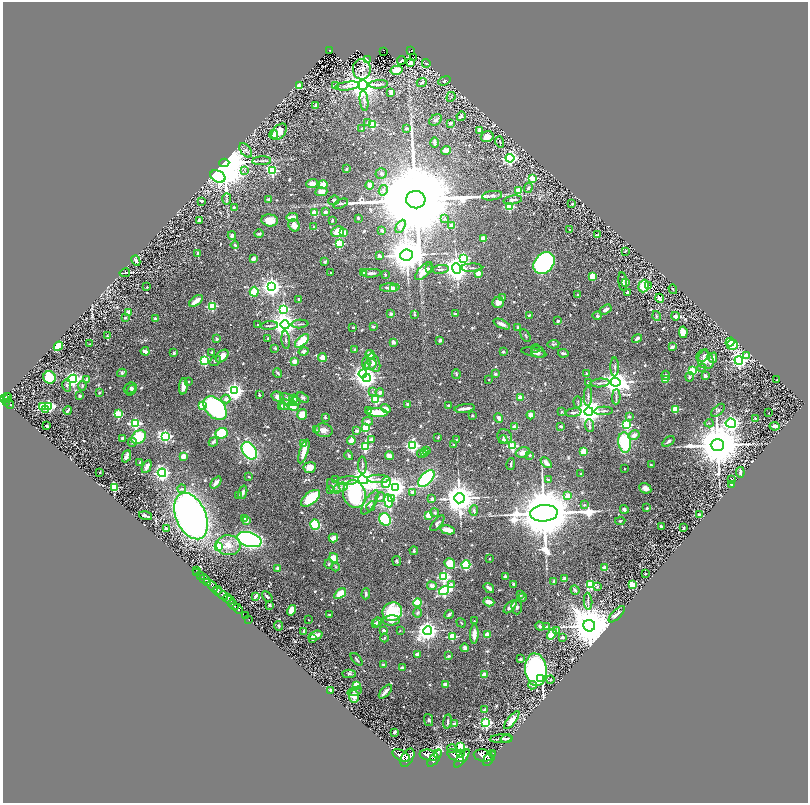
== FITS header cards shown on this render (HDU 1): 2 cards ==
NAXIS1  =                 1611
NAXIS2  =                 1601

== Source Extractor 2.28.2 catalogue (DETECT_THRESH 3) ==
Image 1611 x 1601 px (HDU 1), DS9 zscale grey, zoomed out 1/2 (1 PNG px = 2 x 2 image px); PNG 810 x 805 px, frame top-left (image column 2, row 1601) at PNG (3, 2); each listed source drawn as its Kron ellipse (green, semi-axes under 4 px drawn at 4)
Background 1.09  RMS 0.02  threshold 0.0606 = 3 sigma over >= 5 px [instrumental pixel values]
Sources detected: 811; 40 cannot appear on this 1/2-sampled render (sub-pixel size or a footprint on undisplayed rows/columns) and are neither listed nor drawn; of the other 771, the 500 brightest by FLUX_AUTO listed and drawn (271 fainter detections omitted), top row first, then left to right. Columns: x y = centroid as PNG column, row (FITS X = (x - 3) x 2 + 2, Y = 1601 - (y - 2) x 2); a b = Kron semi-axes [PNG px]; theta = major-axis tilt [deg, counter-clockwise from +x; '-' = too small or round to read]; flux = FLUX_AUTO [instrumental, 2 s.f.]
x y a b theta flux
329 50 3 2 - 7
411 50 2 1 - 17
384 51 3 1 - 5.1
414 57 2 1 - 9
368 60 3 2 - 310
401 60 4 3 - 9
410 63 4 4 - 18
426 63 4 3 - 4.1
362 69 10 9 - 15
397 70 6 4 13 46
444 81 6 3 22 5.5
422 82 5 4 - 9.6
379 84 9 3 5 8.3
336 85 4 3 - 16
363 85 5 5 - 7000
299 86 3 3 - 51
348 86 13 3 7 17
391 92 3 2 - 27
451 97 5 3 - 4.4
364 101 10 3 -84 9.7
316 106 4 3 - 14
461 116 5 4 - 5.9
436 120 7 5 33 8.4
368 122 3 3 - 5.2
450 123 2 2 - 20
372 125 3 3 - 240
362 129 3 2 - 5
406 129 2 2 - 16
479 130 4 3 - 13
279 132 9 6 50 47
274 134 4 3 - 48
487 137 6 5 - 44
500 142 6 2 -73 3.9
434 143 5 2 - 17
246 150 8 5 -52 13
446 150 5 3 - 20
510 158 4 4 - 1100
261 161 9 3 4 9.3
224 163 5 4 - 41000
346 169 2 2 - 18
245 170 4 3 - 4.3
272 171 3 3 - 530
381 173 5 5 - 8.2
218 176 8 5 -27 2100
532 179 3 3 - 160
312 184 5 4 - 32
323 184 4 2 - 110
370 185 4 3 - 27
528 188 5 3 - 8.3
383 190 5 4 - 7.9
518 190 3 2 - 100
321 192 6 4 7 28
492 196 10 4 8 11
227 199 5 3 - 5.3
269 199 4 3 - 6
334 200 5 4 - 9
416 200 9 9 - 170000
513 200 9 3 9 12
202 201 2 2 - 5.7
341 204 8 4 25 7.7
572 204 3 3 - 4.3
510 207 3 3 - 190
234 208 4 3 - 5.5
325 212 3 3 - 12
314 213 3 3 - 140
292 217 6 3 8 37
358 218 2 2 - 7.6
445 219 4 3 - 3.9
199 220 3 3 - 6
270 220 8 6 -8 49
332 220 3 2 - 7
294 225 6 5 - 28
400 226 7 4 61 14
452 226 4 3 - 20
313 227 3 2 - 4.3
570 230 2 2 - 15
382 231 2 2 - 18
337 232 6 5 - 55
343 233 2 2 - 92
259 234 5 3 - 5.2
232 235 4 3 - 15
597 235 4 2 - 8.2
483 238 2 2 - 79
339 244 3 3 - 270
235 245 4 3 - 5.9
625 251 2 2 - 4.1
198 253 4 2 - 10
379 255 4 3 - 14
406 255 6 5 - 13000
463 258 3 3 - 320
253 259 4 3 - 18
136 261 5 3 - 11
325 262 2 2 - 13
544 263 12 9 49 990
472 268 10 2 0 8.1
429 269 3 2 - 7.1
440 269 8 2 6 5.2
456 269 5 4 - 4500
424 271 11 5 47 43
330 272 2 2 - 5.4
125 273 5 2 - 5
364 273 2 2 - 73
371 273 9 3 5 12
478 273 2 2 - 86
385 275 3 2 - 5.2
592 277 4 3 - 49
623 281 9 2 -82 9.6
626 283 2 2 - 34
644 286 6 5 - 75
649 286 2 1 - 5
147 287 2 2 - 6.3
272 287 4 4 - 2400
390 288 10 4 3 17
394 289 4 3 - 23
673 289 5 3 - 3.9
254 292 5 4 - 86
627 292 3 3 - 8.2
578 295 2 2 - 19
502 298 3 3 - 4.9
659 298 4 3 - 6.7
298 300 3 2 - 7.2
196 301 8 3 36 35
498 303 6 5 - 20
212 306 3 3 - 280
283 309 4 3 - 430
606 310 6 4 34 12
128 312 2 2 - 51
391 314 3 3 - 10
455 314 4 3 - 5.1
415 315 4 3 - 4.5
529 315 3 3 - 6
597 316 4 4 - 6.2
656 316 5 4 - 5.3
675 316 4 3 - 16
125 318 2 2 - 11
155 318 2 2 - 24
558 321 2 2 - 7.6
300 324 8 2 3 6.5
502 324 9 4 -24 17
257 325 2 2 - 6.7
285 325 4 4 - 4800
269 326 9 2 4 6.5
353 327 3 2 - 4
373 327 4 3 - 6.5
517 327 3 2 - 4.2
683 332 6 4 -80 39
525 335 7 2 -60 4.3
107 336 4 3 - 4.2
268 338 2 2 - 13
217 339 2 2 - 22
637 339 5 3 - 9.8
286 340 9 2 -85 5.3
440 340 3 2 - 7.6
302 341 9 4 43 98
393 342 3 3 - 15
730 342 4 4 - 130
90 344 2 2 - 4.6
553 344 6 3 4 4.7
732 345 5 5 - 150
58 346 5 4 - 120
672 347 4 2 - 11
275 348 3 3 - 6.6
536 348 4 3 - 4.4
355 350 4 3 - 4.5
145 351 4 3 - 16
303 351 5 3 - 8.9
212 352 3 3 - 4
503 352 4 3 - 4.6
534 352 13 3 -11 11
538 352 7 6 - 14
174 353 2 2 - 21
563 353 5 2 - 6.7
370 354 5 4 - 32
222 356 7 5 45 36
703 356 7 4 62 9.8
747 356 3 3 - 92
322 358 4 4 - 35
713 358 5 3 - 28
205 360 3 3 - 510
705 360 10 7 -56 32
739 360 4 4 - 1500
215 361 6 3 33 6
294 362 2 2 - 69
374 363 9 6 -67 29
366 364 6 4 -87 9
371 364 6 5 - 13
615 367 9 3 -90 7.6
702 368 4 3 - 5.5
693 371 3 3 - 240
122 373 4 4 - 7.6
278 373 5 2 - 5.3
363 374 4 3 - 1300
456 374 5 2 - 5.8
495 374 3 3 - 7.7
587 374 2 2 - 16
666 375 5 4 - 11
705 376 3 2 - 10
49 377 6 6 - 140
689 377 4 3 - 8
367 378 4 4 - 2400
73 379 4 4 - 1200
87 379 4 3 - 8.4
489 380 2 2 - 4.4
666 380 2 2 - 89
777 380 2 2 - 4.3
188 381 3 3 - 4.1
588 382 2 2 - 7.4
615 382 5 4 - 5000
600 383 9 2 6 6.2
67 385 6 4 -77 7.6
82 386 5 3 - 5
183 386 8 4 85 30
130 388 7 5 20 9.6
131 390 6 3 52 5.9
235 391 4 4 - 1800
372 391 3 3 - 4.5
380 392 4 4 - 17
99 393 2 2 - 11
259 395 2 2 - 4
7 396 3 2 - 200
79 396 2 2 - 25
588 396 9 2 88 7.2
277 397 6 5 - 20
303 397 7 4 -31 8
520 397 2 2 - 60
616 397 7 2 88 5.8
7 398 5 3 - 300
4 399 3 2 - 260
226 399 4 4 - 14
287 399 8 4 -39 23
293 399 4 4 - 13
375 399 4 3 - 290
296 401 5 4 - 8.1
7 402 2 1 - 160
578 402 5 2 - 4.2
9 404 5 2 - 210
285 404 5 5 - 25
408 404 4 3 - 11
202 405 3 3 - 150
448 405 3 2 - 4.1
49 406 4 3 - 420
282 406 3 3 - 17
293 406 6 4 -16 52
42 407 3 3 - 170
215 408 14 9 -47 720
386 408 5 3 - 27
465 408 10 2 7 25
45 409 3 3 - 14
675 409 3 3 - 150
68 410 4 2 - 5.7
369 410 3 3 - 5.8
718 410 8 4 43 8.6
604 411 9 2 3 7.3
561 412 2 2 - 7.7
589 412 4 4 - 5000
377 413 10 3 -2 120
573 413 8 3 8 6.3
769 413 2 1 - 30
118 414 3 3 - 250
302 414 5 4 - 49
531 415 4 4 - 21
473 416 3 2 - 5.4
325 417 3 3 - 5.1
629 417 2 2 - 21
499 418 5 3 - 18
755 418 2 2 - 6.7
368 421 5 4 - 18
135 423 4 3 - 530
709 423 4 3 - 4.1
731 423 5 4 - 1500
627 425 3 3 - 340
47 426 3 2 - 10
561 426 3 2 - 7.1
590 426 6 3 -83 6.7
774 426 5 3 - 22
515 427 2 2 - 58
365 428 3 3 - 220
317 430 3 3 - 4.3
324 430 9 6 -10 26
357 431 2 2 - 29
222 433 6 5 - 160
634 435 6 4 33 24
165 436 4 3 - 680
505 436 8 6 -42 12
139 437 8 6 40 160
438 437 4 2 - 4.3
122 438 3 3 - 11
371 440 2 2 - 56
456 440 3 3 - 4
503 440 4 4 - 7.2
351 441 4 3 - 36
668 441 7 3 38 8.4
132 442 4 3 - 6.8
213 442 5 3 - 11
625 442 10 6 -83 230
304 444 4 3 - 37
453 445 3 3 - 4.7
717 445 7 6 - 28000
366 446 3 3 - 320
413 446 4 3 - 760
512 446 3 3 - 300
249 451 9 6 -55 340
304 451 12 3 73 42
426 451 4 3 - 7.6
583 452 4 3 - 56
424 453 4 3 - 4.1
523 453 7 5 17 24
422 454 5 2 - 5
349 455 5 3 - 5.1
389 455 4 3 - 14
530 455 3 2 - 5.5
126 456 6 3 68 15
183 456 4 3 - 34
140 463 3 3 - 11
546 463 6 3 -45 33
511 464 6 2 79 4.7
362 465 9 2 -89 4.9
651 465 3 2 - 7.5
147 467 7 3 63 20
310 468 6 5 - 35
624 469 2 2 - 4.6
740 472 5 2 - 11
100 473 2 2 - 4.2
162 473 4 4 - 1300
581 474 2 2 - 7.3
249 477 3 2 - 4.9
426 478 10 5 45 450
378 479 11 3 1 10
732 479 2 2 - 19
336 480 3 3 - 7.7
363 480 5 4 - 4900
548 480 3 3 - 4.1
347 481 11 4 5 15
216 482 7 3 49 18
386 482 5 4 - 82
732 484 4 3 - 6.9
334 486 8 5 -49 17
114 487 3 3 - 250
340 487 7 4 15 17
395 487 4 4 - 2700
645 488 6 5 - 24
182 489 4 4 - 8.6
331 490 3 3 - 5.6
243 492 7 3 72 12
412 492 2 2 - 27
354 494 14 11 -73 450
239 496 3 2 - 3.9
568 496 3 2 - 77
380 497 5 4 - 10
310 498 11 6 39 190
391 498 3 2 - 49
432 498 3 2 - 12
459 498 5 5 - 9600
389 501 7 3 -80 170
370 502 14 5 57 23
584 505 4 3 - 3.9
371 506 5 3 - 6.2
647 508 2 2 - 18
624 509 4 3 - 12
474 510 5 4 - 6.6
435 513 4 3 - 9.8
544 513 14 8 4 52000
428 515 3 3 - 110
700 515 2 2 - 55
146 516 7 2 -16 13
191 516 24 15 -66 2100
245 519 2 2 - 17
385 519 6 5 - 260
246 521 2 2 - 29
620 521 5 3 - 5.1
437 523 9 4 50 10
315 525 5 5 - 210
661 526 3 2 - 11
683 528 3 2 - 5.7
166 529 3 3 - 15
448 530 7 3 -12 48
333 538 5 3 - 35
249 540 13 7 -15 1400
228 545 12 10 -2 54
218 547 3 3 - 300
414 551 4 3 - 6.1
334 558 5 4 - 49
489 559 2 2 - 5.2
397 561 5 3 - 5
450 563 5 5 - 68
329 564 4 4 - 6.5
466 565 4 4 - 190
335 567 4 3 - 5
277 568 3 3 - 12
604 568 2 2 - 67
196 570 3 1 - 7.9
197 572 2 1 - 130
645 574 2 2 - 5.5
200 575 2 2 - 240
444 576 4 3 - 520
505 576 2 2 - 35
204 579 5 2 - 1100
565 579 2 2 - 56
207 582 2 2 - 240
554 582 2 2 - 28
514 584 2 2 - 12
591 584 3 3 - 350
451 585 3 3 - 26
632 585 4 3 - 59
213 586 6 3 -50 2500
432 586 5 4 - 10
597 587 4 3 - 3.9
489 588 6 3 -36 13
218 590 4 3 - 660
444 590 5 4 - 670
575 590 5 2 - 7.7
221 594 9 4 -35 650
340 594 7 4 38 73
366 594 5 3 - 9.5
520 595 4 3 - 5.6
255 596 4 2 - 13
267 596 6 3 -41 6.8
523 597 4 3 - 4.9
227 598 4 2 - 380
230 600 4 2 - 420
588 601 8 2 -86 8.1
489 602 6 3 -19 38
418 603 4 4 - 75
233 605 6 2 -40 960
269 605 2 2 - 5.4
510 607 8 3 44 21
517 607 7 5 -89 10
238 609 6 2 -44 1300
292 610 5 4 - 55
392 612 10 9 - 190
418 613 4 4 - 8.2
449 614 5 2 - 6.7
617 614 10 4 46 24
329 615 4 3 - 4.3
245 616 2 1 - 17
249 620 2 1 - 27
308 620 2 2 - 4.7
391 620 9 5 5 21
474 621 2 2 - 7.9
378 622 4 3 - 14
461 623 5 3 - 4.1
375 624 3 3 - 5.4
278 626 5 3 - 6.5
540 626 4 3 - 8.5
589 626 6 5 - 23000
547 627 2 2 - 21
557 630 4 3 - 6.6
384 631 3 2 - 15
400 631 2 2 - 4.8
427 631 4 4 - 2800
304 632 3 3 - 9.4
474 634 10 3 89 33
487 634 2 2 - 84
552 634 6 4 56 100
316 635 7 3 17 31
452 636 3 3 - 170
562 637 2 2 - 29
385 638 4 4 - 5.7
313 639 3 3 - 21
465 648 4 3 - 13
417 654 3 3 - 26
448 656 3 3 - 6.3
357 659 7 2 -48 5.4
520 659 4 3 - 5.7
384 664 4 2 - 6
402 668 2 2 - 33
536 670 16 10 -84 1200
349 674 6 4 3 8.9
484 675 2 2 - 99
540 678 3 2 - 100
550 679 4 3 - 5.4
356 685 3 3 - 160
446 685 4 3 - 25
532 685 4 4 - 17
330 690 2 2 - 32
355 691 7 4 16 7.7
385 692 8 2 48 19
354 696 6 5 - 29
485 710 2 2 - 21
429 720 6 4 -76 7.4
512 720 11 3 52 36
447 722 7 3 81 9.2
454 723 2 2 - 19
486 723 3 3 - 570
395 732 3 2 - 16
501 739 11 3 2 10
507 739 6 3 12 6.7
460 747 3 3 - 410
452 748 4 3 - 10
438 754 2 2 - 330
461 754 2 2 - 570
492 754 4 2 - 380
401 755 9 5 -29 4100
429 755 9 5 -13 5000
456 756 9 5 -27 4700
483 756 9 6 -9 6100
407 758 10 5 60 3800
435 758 10 4 54 3600
462 758 11 4 52 4200
489 758 9 4 57 4200
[271 fainter detections neither listed nor drawn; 40 sub-pixel or undisplayed-footprint detections neither listed nor drawn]